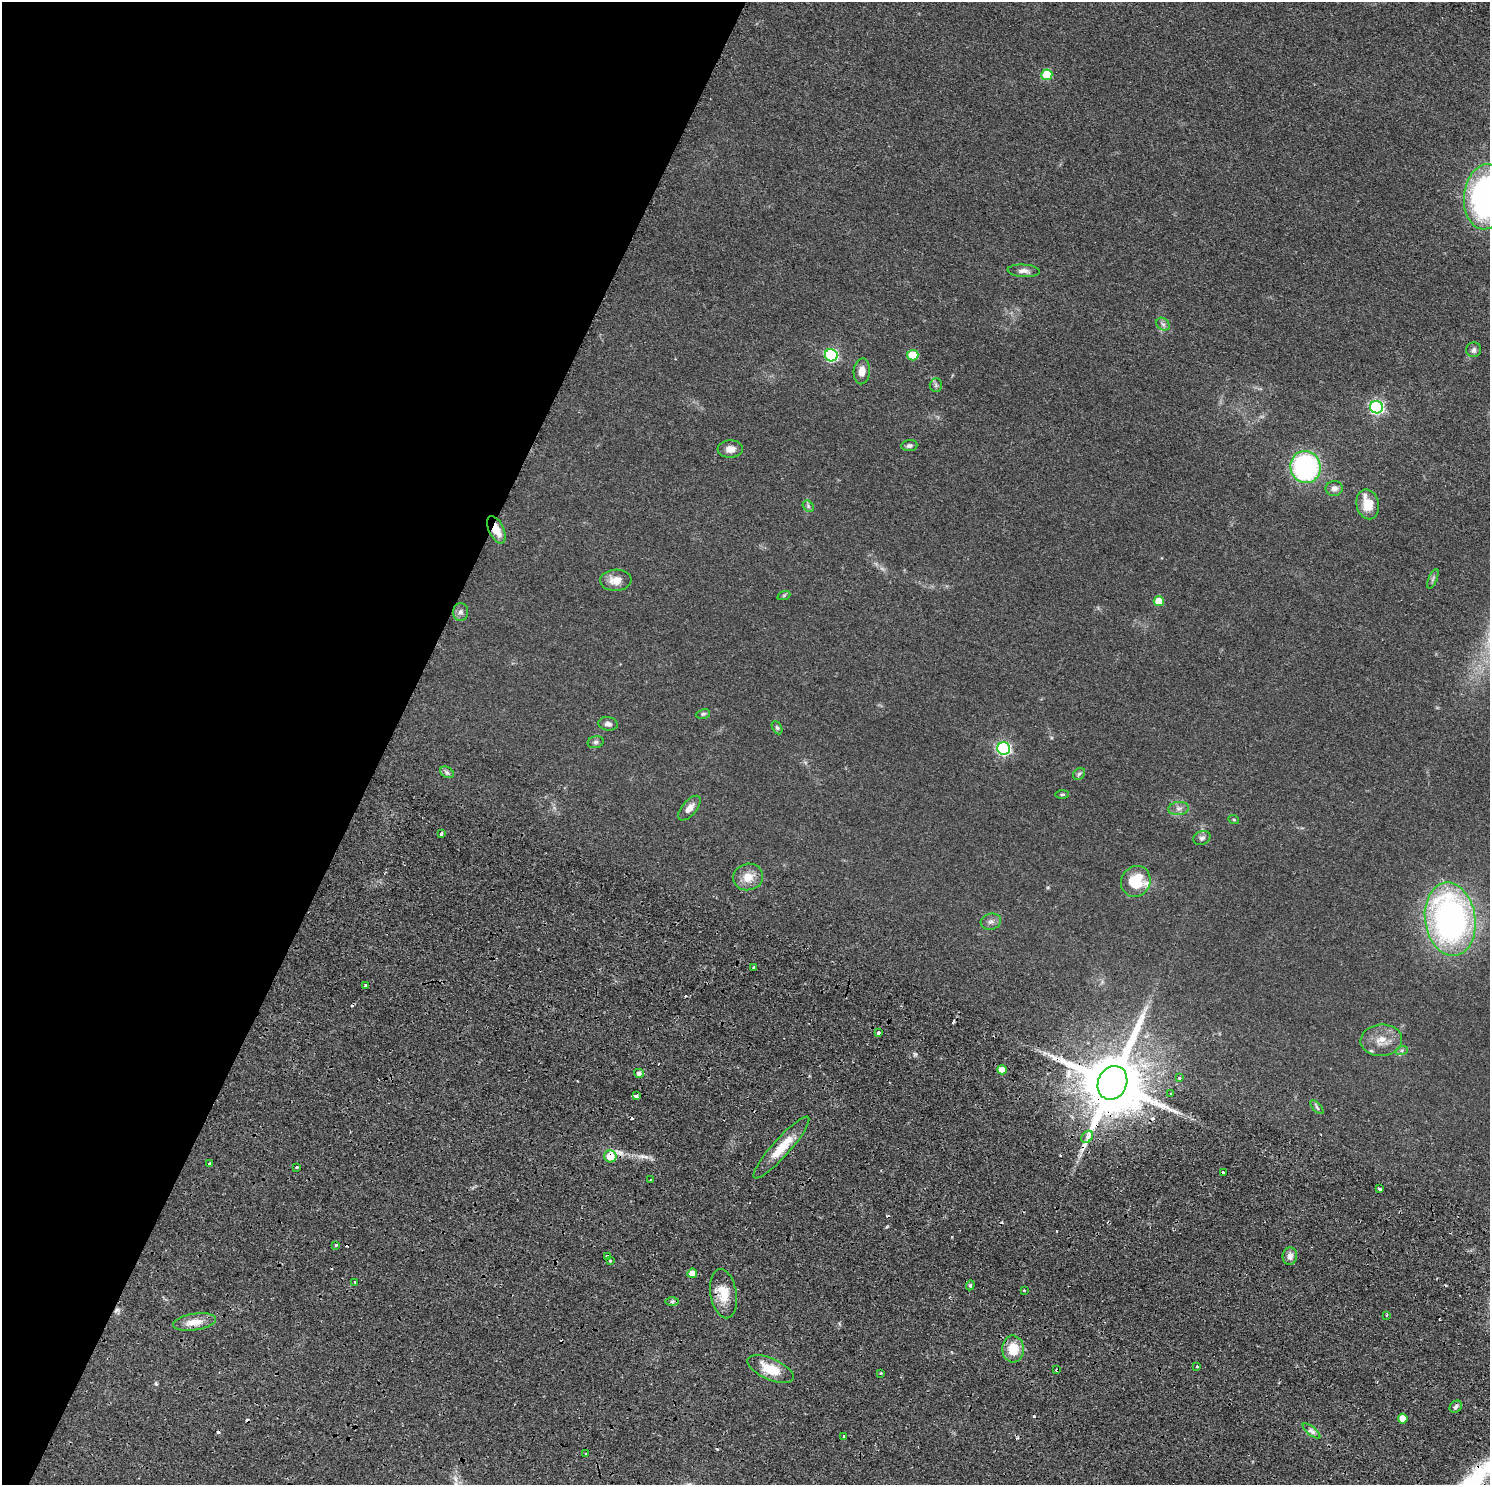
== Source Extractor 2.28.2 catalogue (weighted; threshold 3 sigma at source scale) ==
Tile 9 of 4 x 4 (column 1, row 3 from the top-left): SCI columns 27-1514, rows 1827-3309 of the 6005 x 6486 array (HDU 1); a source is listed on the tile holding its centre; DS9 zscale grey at full resolution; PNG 1492 x 1487 px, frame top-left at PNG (2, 2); each listed source drawn as its Kron ellipse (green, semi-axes under 4 px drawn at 4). Shown black and unused: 26% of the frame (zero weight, under 2 of 4 exposures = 4% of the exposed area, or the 3 px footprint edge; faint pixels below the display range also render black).
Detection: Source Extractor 2.28.2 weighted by HDU 2 'WHT'; one run over the whole footprint, this tile lists its part. Background 0.0451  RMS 0.0067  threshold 0.03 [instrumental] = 3 sigma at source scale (4.5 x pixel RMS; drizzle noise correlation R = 1.50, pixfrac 1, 0.05/0.05 arcsec/px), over >= 5 px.
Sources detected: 92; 9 cosmic-ray / hot-pixel residue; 1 long thin detection or spike segment (spike, bleed or trail) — neither listed nor drawn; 1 inside a brighter listed object's ellipse — not listed separately; the other 81 listed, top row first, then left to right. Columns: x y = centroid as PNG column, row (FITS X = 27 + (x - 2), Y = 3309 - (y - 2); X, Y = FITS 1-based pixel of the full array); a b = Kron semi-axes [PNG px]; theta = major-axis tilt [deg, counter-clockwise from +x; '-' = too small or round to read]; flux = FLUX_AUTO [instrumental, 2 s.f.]
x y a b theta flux
1047 75 5 5 - 25
1485 197 32 21 85 150
1024 271 16 6 -3 3.1
1163 324 7 6 - 1.6
1474 350 7 7 - 1.8
831 355 6 6 - 83
913 355 5 5 - 17
862 371 13 8 85 5.8
936 385 6 6 - 1.3
1377 407 6 6 - 100
909 446 8 5 7 1.6
730 449 12 8 4 4.3
1305 467 16 15 - 100
1334 488 8 7 - 3
1368 504 15 11 -77 11
808 506 6 5 - 1.1
496 530 15 7 -64 9.9
1433 579 10 4 67 1.3
616 580 16 10 3 7.2
784 595 7 4 19 0.81
1159 601 5 5 - 13
460 612 9 7 89 2.3
703 714 7 4 10 1.1
608 724 9 7 -11 2.1
777 728 7 4 -62 1.1
596 742 8 6 16 1.5
1004 749 6 6 - 100
447 772 7 5 -30 1.5
1079 774 7 5 44 1.1
1062 794 7 3 1 0.88
689 808 15 7 50 4.5
1179 808 10 6 7 2.8
1234 820 5 3 - 0.61
441 834 3 3 - 2
1202 838 9 6 25 1.9
748 877 15 13 14 7.9
1136 881 16 14 59 20
1450 919 37 25 -82 210
991 922 10 8 15 2.5
754 967 3 3 - 12
366 985 3 3 - 2.1
878 1033 3 3 - 1.4
1381 1040 21 16 5 10
1402 1050 6 4 19 1
1002 1070 5 4 - 7.2
639 1073 5 4 - 2.2
1179 1078 3 3 - 0.86
1112 1083 17 14 66 6000
1171 1093 3 3 - 2.3
636 1096 4 3 - 3.3
1317 1107 8 3 -45 1.1
1087 1137 7 5 47 2.5
781 1147 40 8 48 14
610 1156 6 6 - 13
209 1164 3 3 - 1.4
297 1167 3 3 - 1.4
1224 1172 3 3 - 2.3
650 1180 2 2 - 0.76
1380 1189 4 3 - 2.1
336 1245 3 3 - 1.2
607 1256 3 3 - 5.2
1290 1256 9 7 83 3.1
610 1261 3 3 - 2.2
692 1273 5 4 - 5.7
355 1282 3 2 - 0.61
970 1285 5 4 - 1.1
1024 1290 3 2 - 0.8
724 1294 25 13 -80 12
672 1301 6 4 0 1.4
1387 1315 4 2 - 0.61
194 1322 22 8 9 7.9
1013 1349 13 11 -88 13
1197 1366 3 2 - 1.1
770 1369 25 10 -24 15
1057 1370 3 3 - 1.1
880 1373 3 2 - 0.95
1456 1407 7 5 46 1.4
1403 1419 5 5 - 9.8
1312 1431 11 3 -40 1.7
844 1437 4 3 - 2.9
586 1454 3 3 - 0.86
Overlapping masked pixels (flux is a lower limit): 4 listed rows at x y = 496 530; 1112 1083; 610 1156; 1057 1370
Isophote crosses this tile's border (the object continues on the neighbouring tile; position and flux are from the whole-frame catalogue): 1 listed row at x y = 1485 197